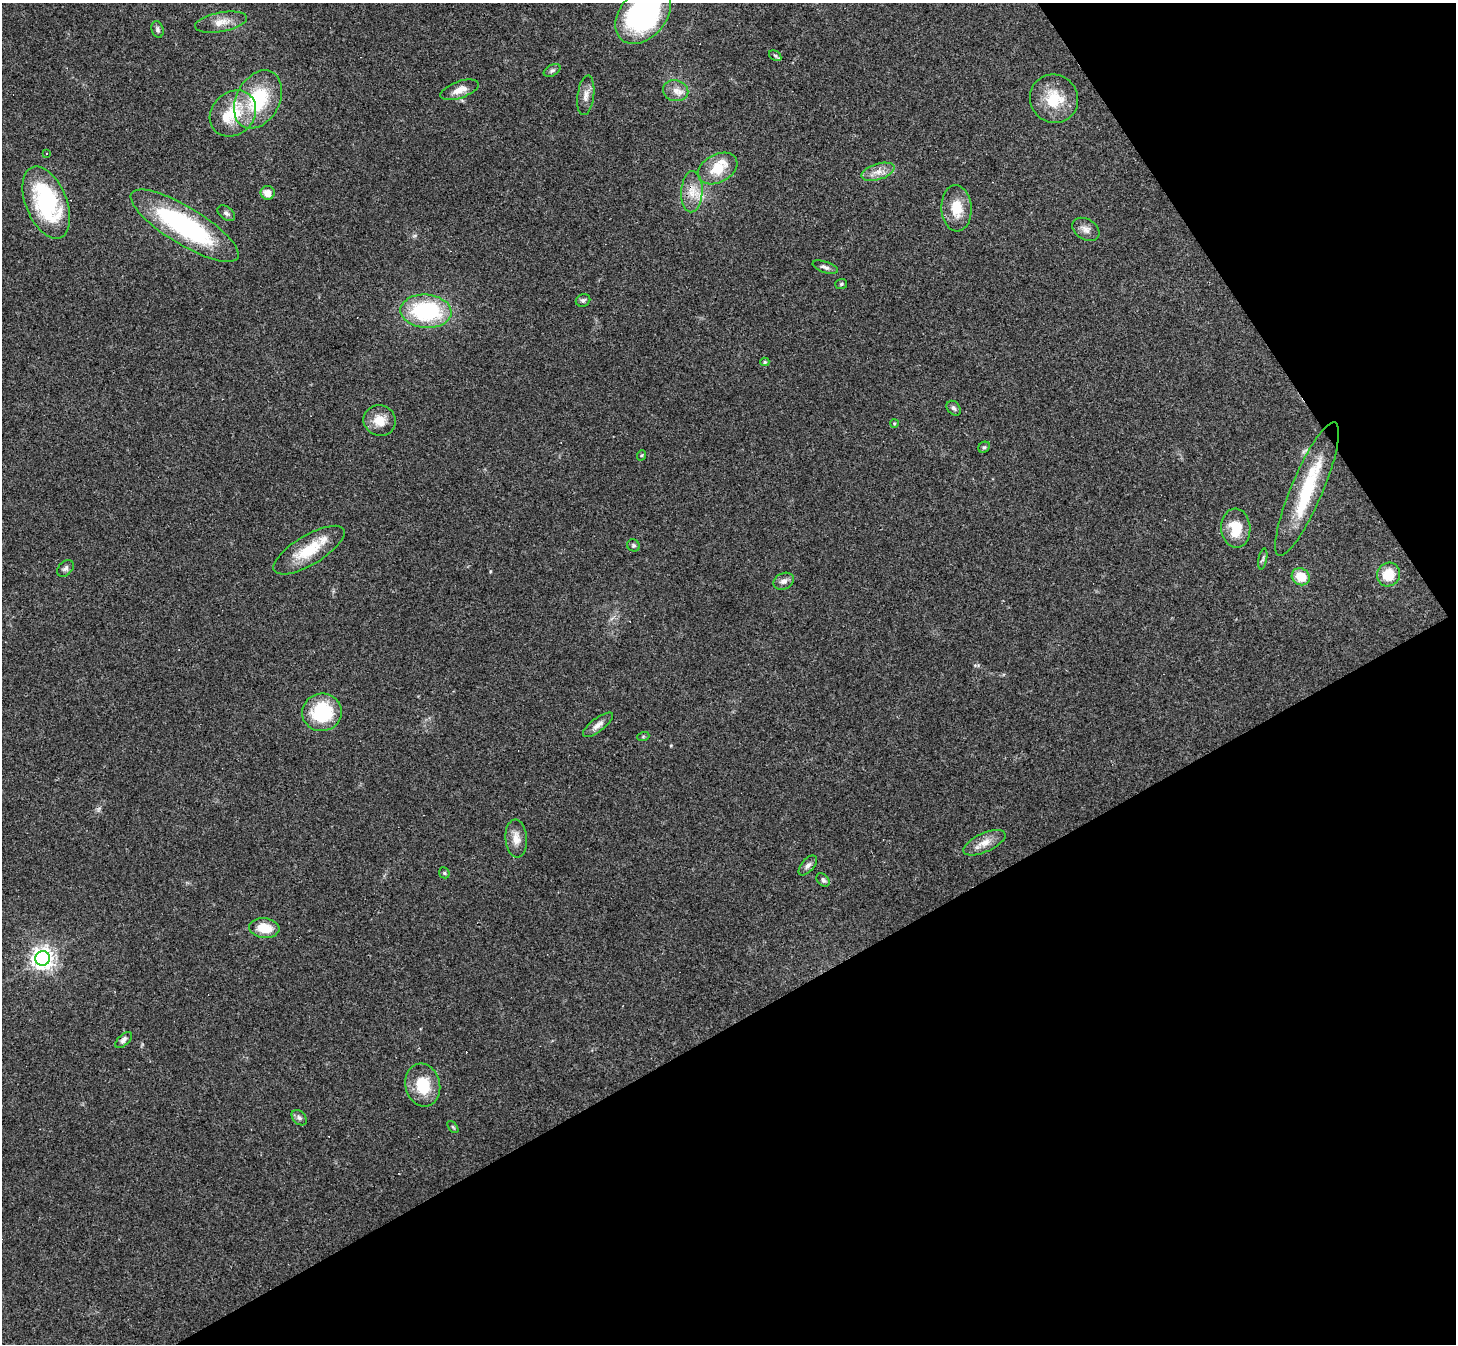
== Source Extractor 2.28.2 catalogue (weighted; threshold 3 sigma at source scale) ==
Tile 12 of 4 x 4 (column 4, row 3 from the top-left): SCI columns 4365-5818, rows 1496-2837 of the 5818 x 5810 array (HDU 1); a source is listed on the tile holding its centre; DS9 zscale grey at full resolution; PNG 1458 x 1346 px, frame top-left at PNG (2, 3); each listed source drawn as its Kron ellipse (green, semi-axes under 4 px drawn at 4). Shown black and unused: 31% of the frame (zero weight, under 3 of 4 exposures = <1% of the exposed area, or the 3 px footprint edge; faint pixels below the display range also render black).
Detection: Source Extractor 2.28.2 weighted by HDU 2 'WHT'; one run over the whole footprint, this tile lists its part. Background 0.0538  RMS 0.0051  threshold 0.0228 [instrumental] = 3 sigma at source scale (4.5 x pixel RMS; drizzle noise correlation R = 1.50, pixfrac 1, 0.05/0.05 arcsec/px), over >= 5 px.
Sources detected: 59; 2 inside a brighter object's white glare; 2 cosmic-ray / hot-pixel residue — neither listed nor drawn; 1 inside a brighter listed object's ellipse — not listed separately; the other 54 listed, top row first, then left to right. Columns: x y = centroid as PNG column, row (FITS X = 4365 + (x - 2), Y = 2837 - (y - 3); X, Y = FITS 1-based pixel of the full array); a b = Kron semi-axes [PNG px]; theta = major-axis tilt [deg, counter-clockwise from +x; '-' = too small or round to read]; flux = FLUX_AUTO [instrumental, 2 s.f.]
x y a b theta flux
643 15 33 23 49 110
221 22 26 9 11 6.7
158 29 8 5 -75 1.3
775 56 7 4 -31 0.78
552 70 9 5 30 1.2
460 90 20 8 19 5.2
676 91 13 10 -13 4.3
586 95 20 8 82 3.8
258 99 31 21 62 32
1054 99 25 23 -47 17
233 113 25 21 44 18
46 153 3 3 - 2.3
718 168 21 14 28 13
878 172 17 8 17 4.5
692 192 21 10 87 7
268 193 7 7 - 4.6
46 202 38 20 -68 56
956 208 23 15 -87 11
226 213 10 6 -38 1.5
185 226 62 18 -31 81
1086 229 14 10 -32 3.3
825 267 13 5 -18 1.9
841 284 6 5 - 0.77
583 300 7 6 - 1.2
426 311 25 16 -4 49
765 362 4 4 - 0.68
954 408 8 6 -48 1.3
380 421 16 15 - 8.1
894 423 4 3 - 0.59
984 447 6 5 - 0.8
642 455 5 3 - 0.5
1307 489 72 16 67 34
1236 528 19 14 -86 13
633 545 6 6 - 1
309 550 40 14 31 17
1263 559 10 3 79 0.96
65 568 9 6 44 1.6
1388 574 12 11 - 10
1301 577 9 8 - 9.2
784 581 11 8 24 2.4
322 712 20 19 - 30
598 725 18 6 37 3.1
643 737 6 4 20 0.6
516 838 19 10 -86 5.2
984 843 23 9 24 5.6
808 865 12 6 48 1.9
444 873 6 5 - 0.75
823 880 8 5 -45 1.3
264 928 15 10 -6 10
42 958 7 7 - 360
124 1040 10 5 43 1.7
423 1085 22 17 -76 16
299 1118 9 6 -48 1.4
453 1127 7 3 -53 0.64
Overlapping masked pixels (flux is a lower limit): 1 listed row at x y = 692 192
Isophote crosses this tile's border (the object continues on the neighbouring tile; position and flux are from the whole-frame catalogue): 1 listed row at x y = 643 15